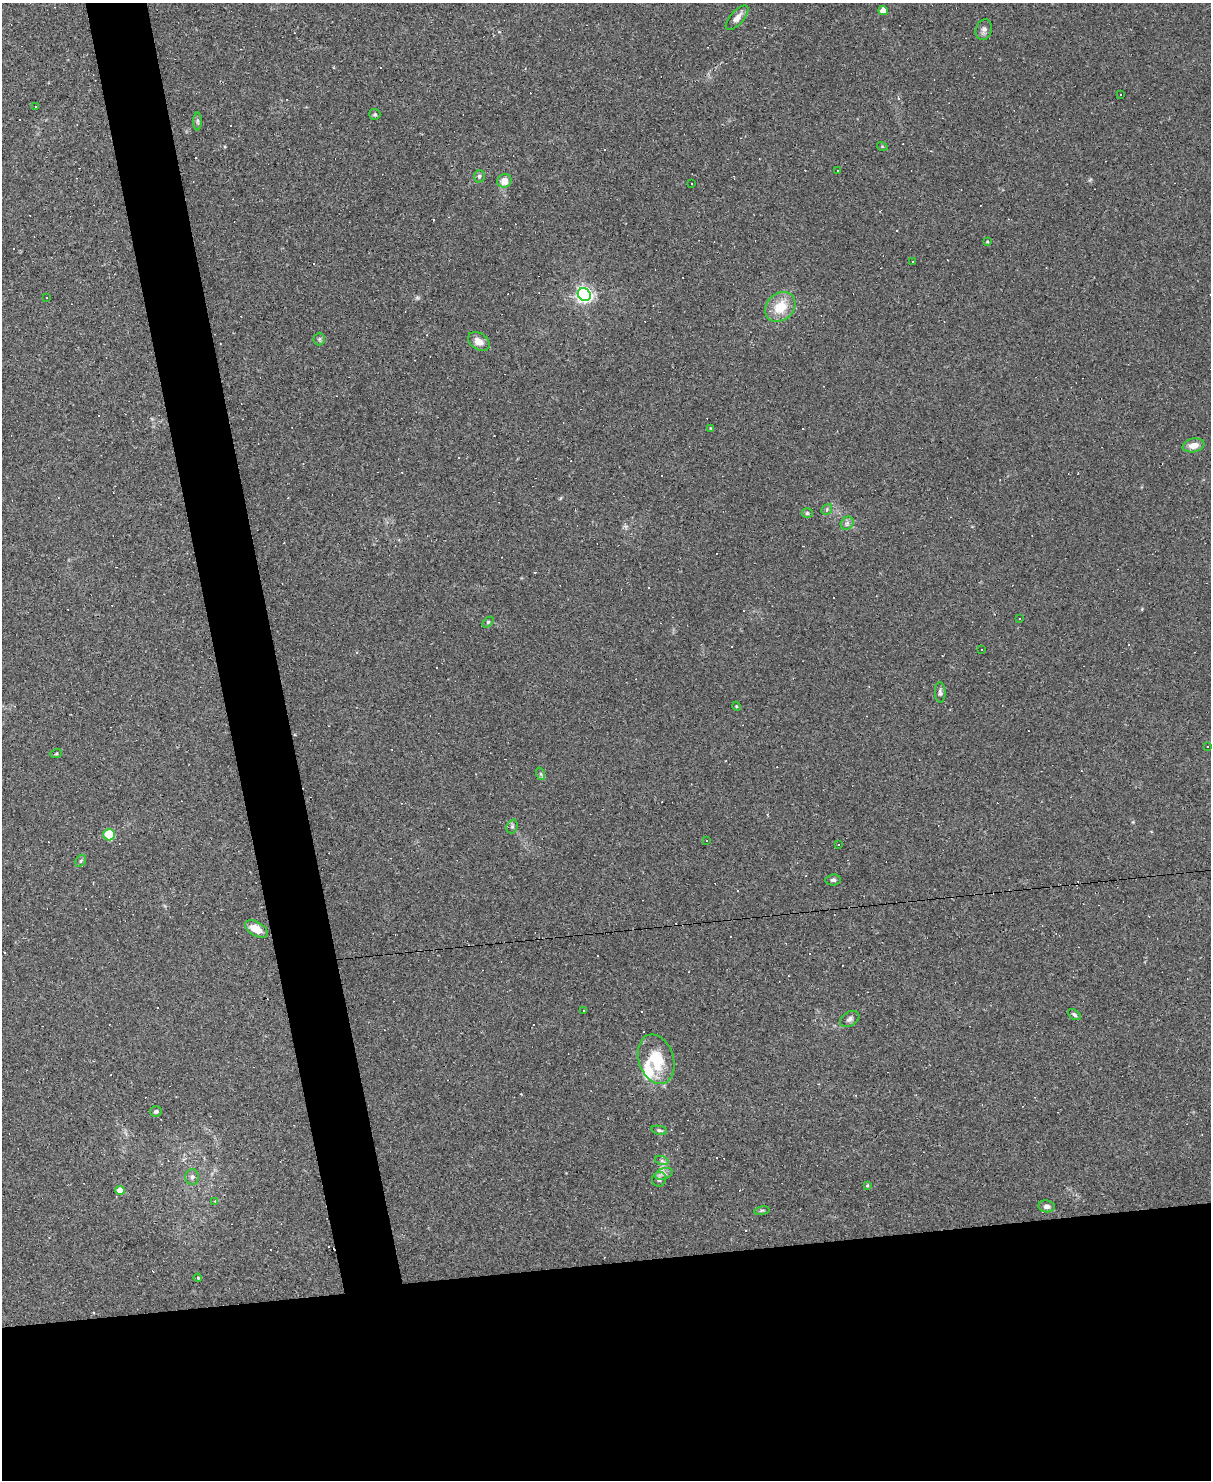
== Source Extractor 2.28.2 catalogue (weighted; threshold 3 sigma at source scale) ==
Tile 11 of 4 x 3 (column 3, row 3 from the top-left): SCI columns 2418-3626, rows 249-1726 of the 4834 x 4815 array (HDU 1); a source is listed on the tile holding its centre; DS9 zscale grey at full resolution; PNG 1213 x 1482 px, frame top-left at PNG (2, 3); each listed source drawn as its Kron ellipse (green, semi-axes under 4 px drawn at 4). Shown black and unused: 19% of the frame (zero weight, under 2 of 3 exposures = <1% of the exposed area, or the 3 px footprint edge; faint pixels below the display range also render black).
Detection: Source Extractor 2.28.2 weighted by HDU 2 'WHT'; one run over the whole footprint, this tile lists its part. Background 0.105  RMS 0.0069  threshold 0.031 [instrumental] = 3 sigma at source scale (4.5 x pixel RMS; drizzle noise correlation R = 1.50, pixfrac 1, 0.05/0.05 arcsec/px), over >= 5 px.
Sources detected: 107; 51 cosmic-ray / hot-pixel residue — neither listed nor drawn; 1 inside a brighter listed object's ellipse — not listed separately; the other 55 listed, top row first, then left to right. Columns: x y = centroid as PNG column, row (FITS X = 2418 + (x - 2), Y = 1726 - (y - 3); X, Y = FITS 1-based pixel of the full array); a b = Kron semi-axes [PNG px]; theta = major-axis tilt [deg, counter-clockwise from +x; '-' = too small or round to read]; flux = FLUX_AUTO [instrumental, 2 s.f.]
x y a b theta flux
883 11 4 4 - 8.5
737 18 15 7 48 4.3
984 30 10 8 70 2.7
1120 95 3 2 - 0.85
35 106 2 2 - 0.5
375 114 5 5 - 1.1
198 121 9 4 -90 1.3
882 146 5 3 - 0.6
837 171 2 2 - 0.49
479 176 6 5 - 1.8
504 181 7 6 - 7.1
692 183 3 3 - 1.4
987 242 3 2 - 0.8
912 261 3 3 - 1
584 294 7 6 - 230
46 298 3 2 - 1.1
780 307 17 13 44 16
319 339 6 6 - 1.2
479 341 12 8 -34 6.5
711 428 4 3 - 0.58
1194 445 11 7 10 5.9
827 509 6 4 49 1
807 513 5 5 - 1.1
847 523 7 5 46 1.9
1019 618 2 2 - 0.59
488 622 6 4 44 0.93
981 650 2 2 - 0.55
940 692 10 5 -88 1.8
736 706 4 3 - 0.66
1208 746 3 2 - 0.98
56 754 6 4 19 0.72
541 774 6 4 -72 0.98
512 826 7 5 70 1.6
109 835 6 5 - 25
707 841 3 3 - 1.5
838 844 3 3 - 7.9
81 861 6 5 - 1.1
833 880 7 5 6 1.6
256 929 12 7 -30 9.8
584 1011 2 2 - 0.51
1074 1015 7 4 -36 1.5
850 1019 10 7 32 2.3
656 1059 25 17 -72 25
156 1111 6 5 - 1.3
659 1130 8 4 -12 1.3
662 1161 7 4 -19 1.4
664 1174 9 5 19 2.5
192 1177 8 6 -90 2.1
659 1179 7 7 - 1.9
867 1186 4 4 - 0.86
120 1190 5 4 - 12
215 1201 4 4 - 0.67
1047 1206 8 6 -7 2.8
762 1211 8 4 9 1.1
198 1278 4 3 - 0.52